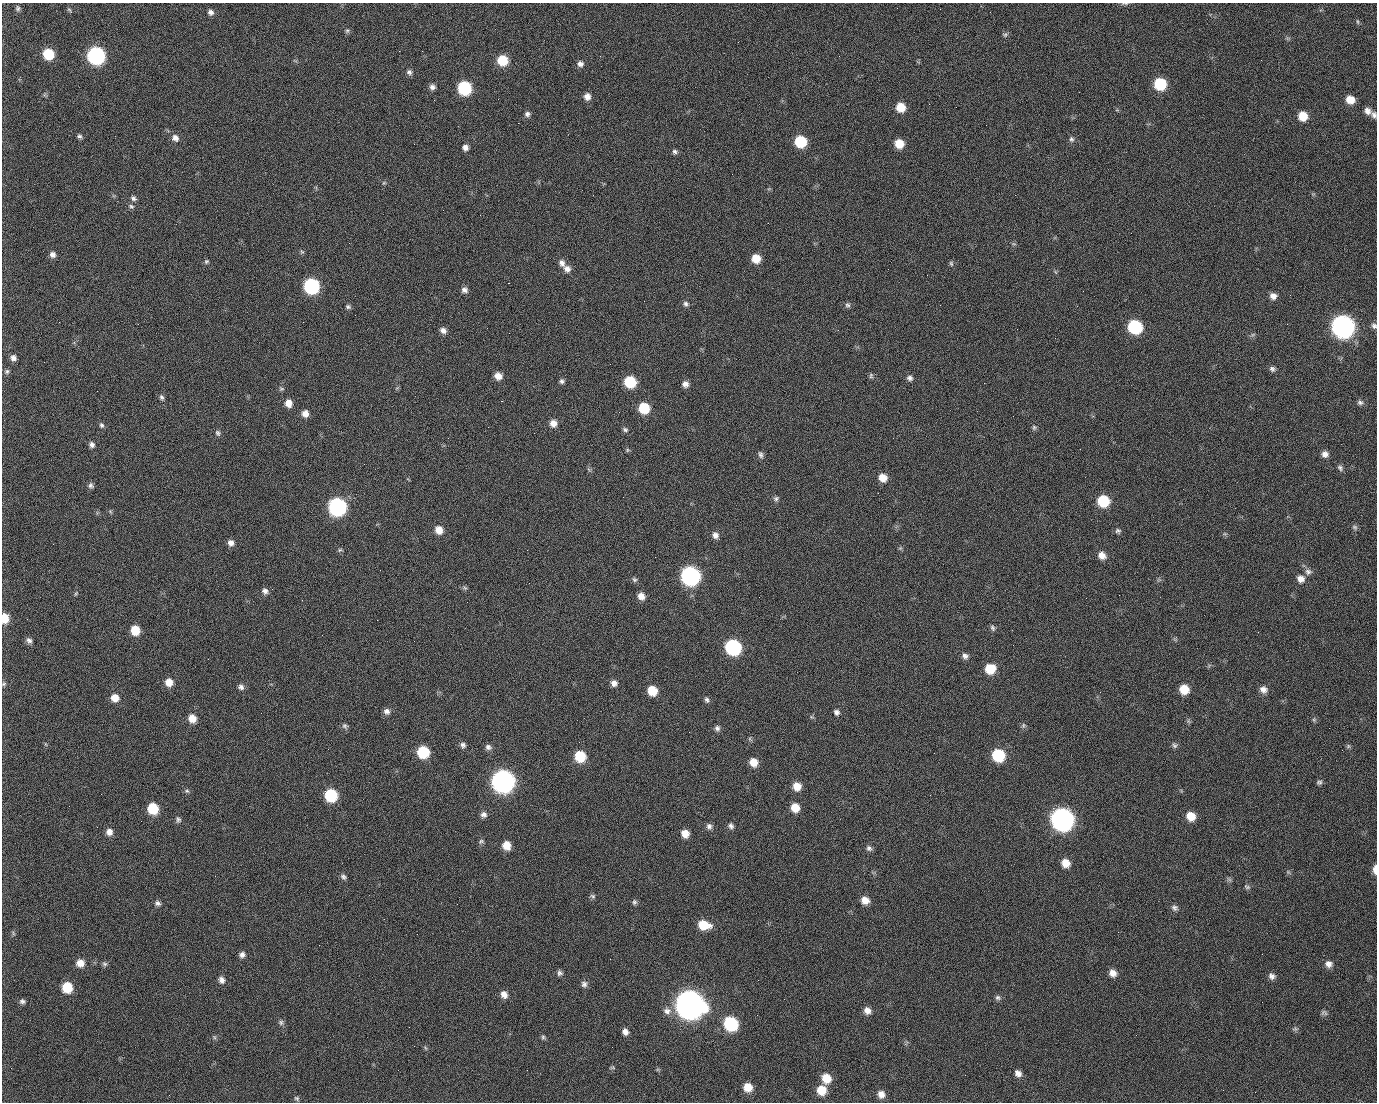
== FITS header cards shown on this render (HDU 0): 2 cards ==
NAXIS1  =                 1375 / length of data axis 1
NAXIS2  =                 1100 / length of data axis 2

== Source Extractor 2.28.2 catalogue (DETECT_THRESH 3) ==
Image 1375 x 1100 px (HDU 0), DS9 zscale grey, 1 PNG px = 1 image px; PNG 1379 x 1104 px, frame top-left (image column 1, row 1100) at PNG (2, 3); no overlay
Background 1460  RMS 29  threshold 86.7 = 3 sigma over >= 5 px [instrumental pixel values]
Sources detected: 228; all 228 listed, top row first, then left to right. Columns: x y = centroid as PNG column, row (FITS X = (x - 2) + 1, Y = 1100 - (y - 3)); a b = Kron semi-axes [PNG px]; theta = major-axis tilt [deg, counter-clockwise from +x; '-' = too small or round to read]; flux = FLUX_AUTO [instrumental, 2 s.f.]
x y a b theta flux
1125 3 11 3 2 3.2e+03
18 8 7 6 - 4.5e+03
71 12 5 3 - 5.3e+03
211 12 7 7 - 7.7e+03
990 12 2 2 - 1.6e+03
1357 22 7 4 -81 2.9e+03
347 31 6 5 - 3.8e+03
1005 34 7 6 - 3.9e+03
399 51 2 2 - 2.2e+04
48 54 8 7 - 7.2e+04
96 56 9 9 - 5.1e+05
839 56 2 2 - 8.1e+02
502 60 8 8 - 5.9e+04
580 64 8 7 - 8.3e+03
409 72 8 6 -41 5.9e+03
1160 84 9 8 - 1.1e+05
432 87 7 7 - 7.4e+03
464 88 9 8 - 1.8e+05
587 97 8 7 - 1.3e+04
498 99 2 2 - 1.1e+03
1350 99 8 7 - 2.6e+04
434 100 3 2 - 4.5e+03
929 104 2 2 - 8.8e+02
901 107 8 8 - 3.6e+04
1367 111 9 8 - 1.1e+04
527 114 7 6 - 5.9e+03
1374 115 9 7 -66 6.9e+03
1303 116 8 8 - 3.5e+04
518 123 2 2 - 2.4e+04
79 136 6 5 - 4.3e+03
175 138 9 8 - 1.1e+04
1071 139 8 7 - 5.2e+03
800 142 8 8 - 9.2e+04
899 144 8 8 - 3.2e+04
465 148 7 6 - 8.8e+03
675 152 7 6 - 5.0e+03
384 183 7 5 30 2.8e+03
1015 195 2 2 - 7.0e+03
133 198 8 7 - 6.0e+03
131 206 8 6 -25 4.9e+03
1014 244 6 4 -18 2.6e+03
302 252 6 5 - 3.0e+03
52 255 7 7 - 8.6e+03
756 258 8 8 - 3.1e+04
206 262 7 6 - 3.6e+03
562 263 11 8 -64 1.1e+04
951 263 7 5 -74 3.7e+03
567 269 9 8 - 1.1e+04
508 283 2 2 - 5.7e+04
311 286 9 8 - 3.1e+05
464 290 8 7 - 8.0e+03
1083 291 2 2 - 3.1e+03
1290 295 2 2 - 2.1e+03
1273 296 8 7 - 1.2e+04
686 304 7 7 - 5.8e+03
847 305 7 7 - 5.1e+03
348 307 7 6 - 4.2e+03
355 315 2 2 - 8.4e+02
59 322 2 2 - 1.5e+03
1287 324 2 2 - 1.3e+03
1342 326 11 10 - 1.5e+06
1374 326 8 6 -64 5.8e+03
1135 327 9 8 - 1.8e+05
443 330 8 7 - 9.8e+03
1253 334 6 4 20 3.1e+03
13 358 7 7 - 8.7e+03
1272 369 8 6 -30 5.7e+03
7 371 7 6 - 4.3e+03
498 376 8 7 - 1.6e+04
871 376 8 5 -79 3.6e+03
910 378 8 7 - 6.6e+03
562 381 7 6 - 5.2e+03
630 382 8 8 - 9.2e+04
984 383 2 2 - 2.0e+04
685 384 7 7 - 9.8e+03
281 389 7 6 - 3.6e+03
97 391 2 2 - 1.2e+03
161 397 8 6 -58 5.0e+03
501 401 3 2 - 5.9e+04
1360 402 7 7 - 5.6e+03
289 403 8 7 - 1.8e+04
644 408 9 8 - 7.0e+04
619 412 2 2 - 8.0e+02
305 413 7 7 - 1.4e+04
553 423 9 8 - 1.5e+04
102 425 7 6 - 4.6e+03
1034 427 8 6 90 4.1e+03
625 430 7 6 - 4.5e+03
218 433 8 6 -58 4.9e+03
534 433 2 2 - 7.7e+02
92 445 7 6 - 7.0e+03
627 450 6 5 - 2.9e+03
1325 454 8 7 - 1.0e+04
761 455 9 6 -76 5.8e+03
1340 468 8 6 -48 5.1e+03
883 478 9 8 - 2.1e+04
91 485 8 7 - 5.7e+03
623 497 2 2 - 3.1e+03
776 499 7 6 - 4.8e+03
1103 501 9 8 - 8.9e+04
337 507 9 9 - 5.6e+05
110 511 6 4 -47 2.6e+03
1355 527 8 6 -41 4.4e+03
439 530 9 8 - 2.0e+04
1118 531 7 6 - 4.6e+03
1225 534 6 4 -18 2.8e+03
715 535 8 7 - 9.6e+03
231 543 8 7 - 1.0e+04
53 544 2 2 - 1.1e+03
900 548 5 5 - 2.7e+03
340 550 6 5 - 3.3e+03
1102 555 9 8 - 1.5e+04
655 557 2 2 - 8.0e+02
1308 572 10 8 -37 8.2e+03
690 576 10 9 - 6.7e+05
634 579 7 6 - 4.3e+03
1301 579 9 9 - 1.3e+04
465 588 6 5 - 3.3e+03
265 591 8 7 - 7.6e+03
76 593 7 4 59 2.5e+03
641 596 8 7 - 1.4e+04
4 618 8 6 -85 3.8e+04
27 619 3 2 - 3.9e+03
377 620 2 2 - 1.1e+04
993 628 9 6 -66 4.7e+03
135 630 8 7 - 4.1e+04
322 635 2 2 - 9.4e+02
29 640 8 6 -50 7.4e+03
733 647 9 9 - 3.2e+05
965 656 9 7 -40 7.9e+03
990 669 9 9 - 4.6e+04
169 682 8 8 - 2.0e+04
614 683 7 7 - 1.0e+04
4 684 6 5 - 3.5e+03
241 687 8 7 - 7.2e+03
1184 689 8 8 - 3.8e+04
1263 689 10 8 -31 1.2e+04
652 691 8 7 - 4.4e+04
115 698 8 8 - 1.9e+04
707 700 8 6 -68 5.2e+03
387 711 8 7 - 8.0e+03
836 712 8 7 - 6.7e+03
812 717 6 4 -17 2.7e+03
192 718 9 8 - 2.1e+04
1314 720 6 5 - 3.3e+03
1188 721 7 4 -71 3.1e+03
1023 725 8 6 89 4.2e+03
345 726 8 7 - 5.1e+03
717 728 7 6 - 6.3e+03
750 739 7 4 -72 2.8e+03
463 745 8 6 -84 6.3e+03
1174 745 7 6 - 4.8e+03
1348 746 7 5 47 3.0e+03
488 747 9 7 -24 7.0e+03
423 752 8 8 - 9.6e+04
934 753 2 2 - 1.7e+03
998 755 9 8 - 1.2e+05
580 756 9 8 - 7.0e+04
753 762 9 7 -50 2.2e+04
503 781 10 10 - 1.5e+06
1319 782 7 6 - 4.4e+03
797 786 9 8 - 2.4e+04
187 791 7 5 -15 4.0e+03
101 794 2 2 - 2.3e+03
331 795 9 8 - 1.3e+05
930 795 2 2 - 7.8e+03
153 808 8 8 - 7.2e+04
795 808 8 8 - 2.9e+04
1053 808 2 2 - 1.7e+04
484 814 8 8 - 8.1e+03
1191 816 9 8 - 3.0e+04
1062 819 11 10 - 1.5e+06
178 820 9 6 -82 5.4e+03
709 826 8 7 - 7.2e+03
731 826 8 6 -47 6.3e+03
109 832 8 8 - 1.2e+04
685 834 8 7 - 2.0e+04
481 841 8 6 16 4.2e+03
506 845 8 8 - 2.6e+04
869 848 8 7 - 6.1e+03
1066 863 9 8 - 2.3e+04
1375 869 9 4 -89 1.4e+04
1288 872 6 4 -46 3.1e+03
343 877 8 6 -33 5.3e+03
1247 887 9 5 -29 4.2e+03
593 896 7 6 - 4.1e+03
865 900 8 7 - 1.9e+04
634 902 7 6 - 4.6e+03
157 903 7 6 - 5.8e+03
457 904 3 2 - 1.5e+03
1175 908 9 7 -25 6.4e+03
229 921 2 2 - 8.1e+02
704 925 12 8 -13 4.3e+04
1118 932 2 2 - 2.6e+03
13 933 7 4 -72 2.9e+03
242 954 7 6 - 7.2e+03
610 959 2 2 - 2.5e+03
80 963 9 8 - 1.8e+04
105 964 8 6 -31 4.2e+03
1328 964 9 8 - 1.1e+04
560 973 7 6 - 5.6e+03
1113 973 9 8 - 1.3e+04
1272 976 8 7 - 8.1e+03
221 980 9 7 -40 9.1e+03
758 980 3 2 - 1.9e+03
584 984 8 7 - 7.3e+03
67 987 8 8 - 5.8e+04
504 994 9 8 - 1.2e+04
998 998 7 7 - 5.0e+03
22 1001 8 6 -11 5.7e+03
689 1004 12 11 - 3.5e+06
667 1011 11 10 - 1.2e+04
867 1011 8 7 - 1.3e+04
1324 1013 8 6 -10 4.5e+03
281 1022 8 7 - 5.1e+03
731 1024 9 9 - 1.9e+05
1295 1029 8 5 0 3.8e+03
625 1032 7 6 - 9.8e+03
214 1037 7 4 -71 2.9e+03
543 1037 7 5 76 3.4e+03
612 1067 8 4 8 2.8e+03
1018 1073 8 6 -48 1.0e+04
826 1078 10 8 -58 3.5e+04
748 1087 9 8 - 2.9e+04
821 1090 9 9 - 3.6e+04
881 1094 8 7 - 1.3e+04
169 1095 2 2 - 5.5e+03
297 1098 7 5 -35 3.8e+03
At the frame edge (FLAGS 8, measured only in part): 6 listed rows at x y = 1125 3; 1374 115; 1374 326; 4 618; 4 684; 1375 869